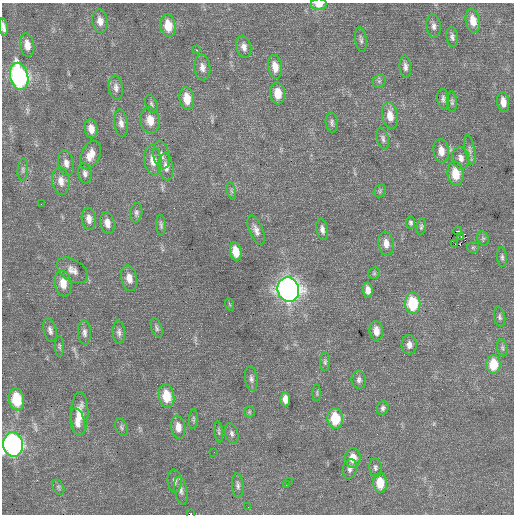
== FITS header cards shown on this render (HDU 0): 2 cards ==
NAXIS1  =                  512 / Axis length
NAXIS2  =                  512 / Axis length

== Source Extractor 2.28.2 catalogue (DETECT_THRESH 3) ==
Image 512 x 512 px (HDU 0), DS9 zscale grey, 1 PNG px = 1 image px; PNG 516 x 516 px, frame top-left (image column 1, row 512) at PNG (2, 3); each listed source drawn as its Kron ellipse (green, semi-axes under 4 px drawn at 4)
Background 0.637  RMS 0.83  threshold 2.48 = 3 sigma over >= 5 px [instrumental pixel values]
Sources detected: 109; all 109 listed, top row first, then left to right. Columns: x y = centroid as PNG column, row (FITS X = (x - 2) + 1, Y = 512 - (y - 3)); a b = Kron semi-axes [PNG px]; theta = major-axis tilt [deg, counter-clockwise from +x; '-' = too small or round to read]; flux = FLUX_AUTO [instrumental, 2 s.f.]
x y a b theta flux
319 4 8 5 2 530
100 21 11 7 -83 430
473 21 12 7 -79 670
168 26 11 7 -81 1000
434 26 12 7 -83 260
3 27 9 3 -80 230
452 37 10 5 -81 190
361 40 13 5 -81 170
27 45 12 7 -81 500
244 47 11 7 -78 330
197 50 3 2 - 380
202 67 13 8 -84 370
275 67 12 7 -79 640
405 67 11 5 -86 240
19 76 14 9 -77 12000
379 81 7 6 - 130
116 88 12 7 -82 270
278 93 11 7 -85 780
187 99 11 7 -81 860
443 99 10 6 -82 180
452 102 10 5 -86 140
503 102 10 6 -82 460
151 104 9 5 -68 130
390 116 13 7 -80 620
150 120 13 9 -82 720
332 122 10 6 -86 170
121 123 14 6 -82 320
91 129 9 6 -80 440
383 139 11 5 -76 180
470 150 15 5 -80 210
441 151 12 7 -83 530
90 155 15 9 64 640
161 155 14 8 -79 330
461 158 11 8 -78 340
153 160 15 8 -81 650
66 163 13 7 -79 340
166 167 14 7 -82 400
23 170 11 5 85 140
85 173 10 7 -82 220
455 174 12 8 -83 1100
61 181 14 8 -83 510
231 191 9 3 -76 95
380 191 7 5 48 100
41 204 2 2 - 27
136 213 10 6 82 170
89 219 11 7 -84 380
107 223 11 7 -78 410
411 223 6 4 -85 110
161 225 10 4 -86 140
421 226 8 5 82 110
322 229 11 6 -81 230
256 230 16 7 -68 340
458 231 4 3 - 150
461 236 3 3 - 50
483 238 7 5 -70 120
386 243 12 7 -83 460
455 244 2 2 - 72
473 247 6 5 - 97
236 252 9 5 -80 850
502 257 10 5 -86 140
72 270 17 10 -32 470
374 273 6 5 - 89
129 278 13 8 -78 520
63 283 13 8 -81 710
288 290 12 10 -74 31000
368 290 8 5 -84 380
413 303 10 7 -86 2700
229 304 6 4 -70 56
500 317 10 5 -78 150
157 328 10 5 -70 150
50 330 12 6 -76 240
376 331 10 6 -86 490
119 332 11 6 -85 220
84 333 12 6 -87 240
409 345 9 7 90 310
59 346 10 4 -89 120
502 348 9 5 -79 130
325 362 9 5 89 130
493 364 9 7 -90 1500
251 379 12 6 -83 210
359 380 9 7 -86 200
317 393 8 3 90 80
166 396 12 7 -80 1300
16 399 11 7 -81 2200
285 399 7 5 -88 380
383 408 7 6 - 160
249 412 5 5 - 79
80 414 22 8 89 950
335 418 10 7 -86 1900
193 419 10 4 86 98
77 422 14 7 -79 440
121 427 9 5 -68 130
178 427 11 7 -82 520
219 431 11 4 -83 110
232 433 10 6 -75 190
13 445 12 10 -82 18000
214 452 2 2 - 25
353 458 10 7 90 640
375 467 9 6 -84 150
350 469 10 7 78 210
175 481 11 7 -86 250
289 481 2 2 - 36
380 483 10 7 -89 1100
238 485 12 5 -85 180
286 485 2 2 - 37
58 487 8 5 -61 120
181 490 14 6 -79 260
248 507 2 2 - 22
191 514 2 2 - 34
At the frame edge (FLAGS 8, measured only in part): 4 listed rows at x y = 319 4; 3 27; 13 445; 191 514